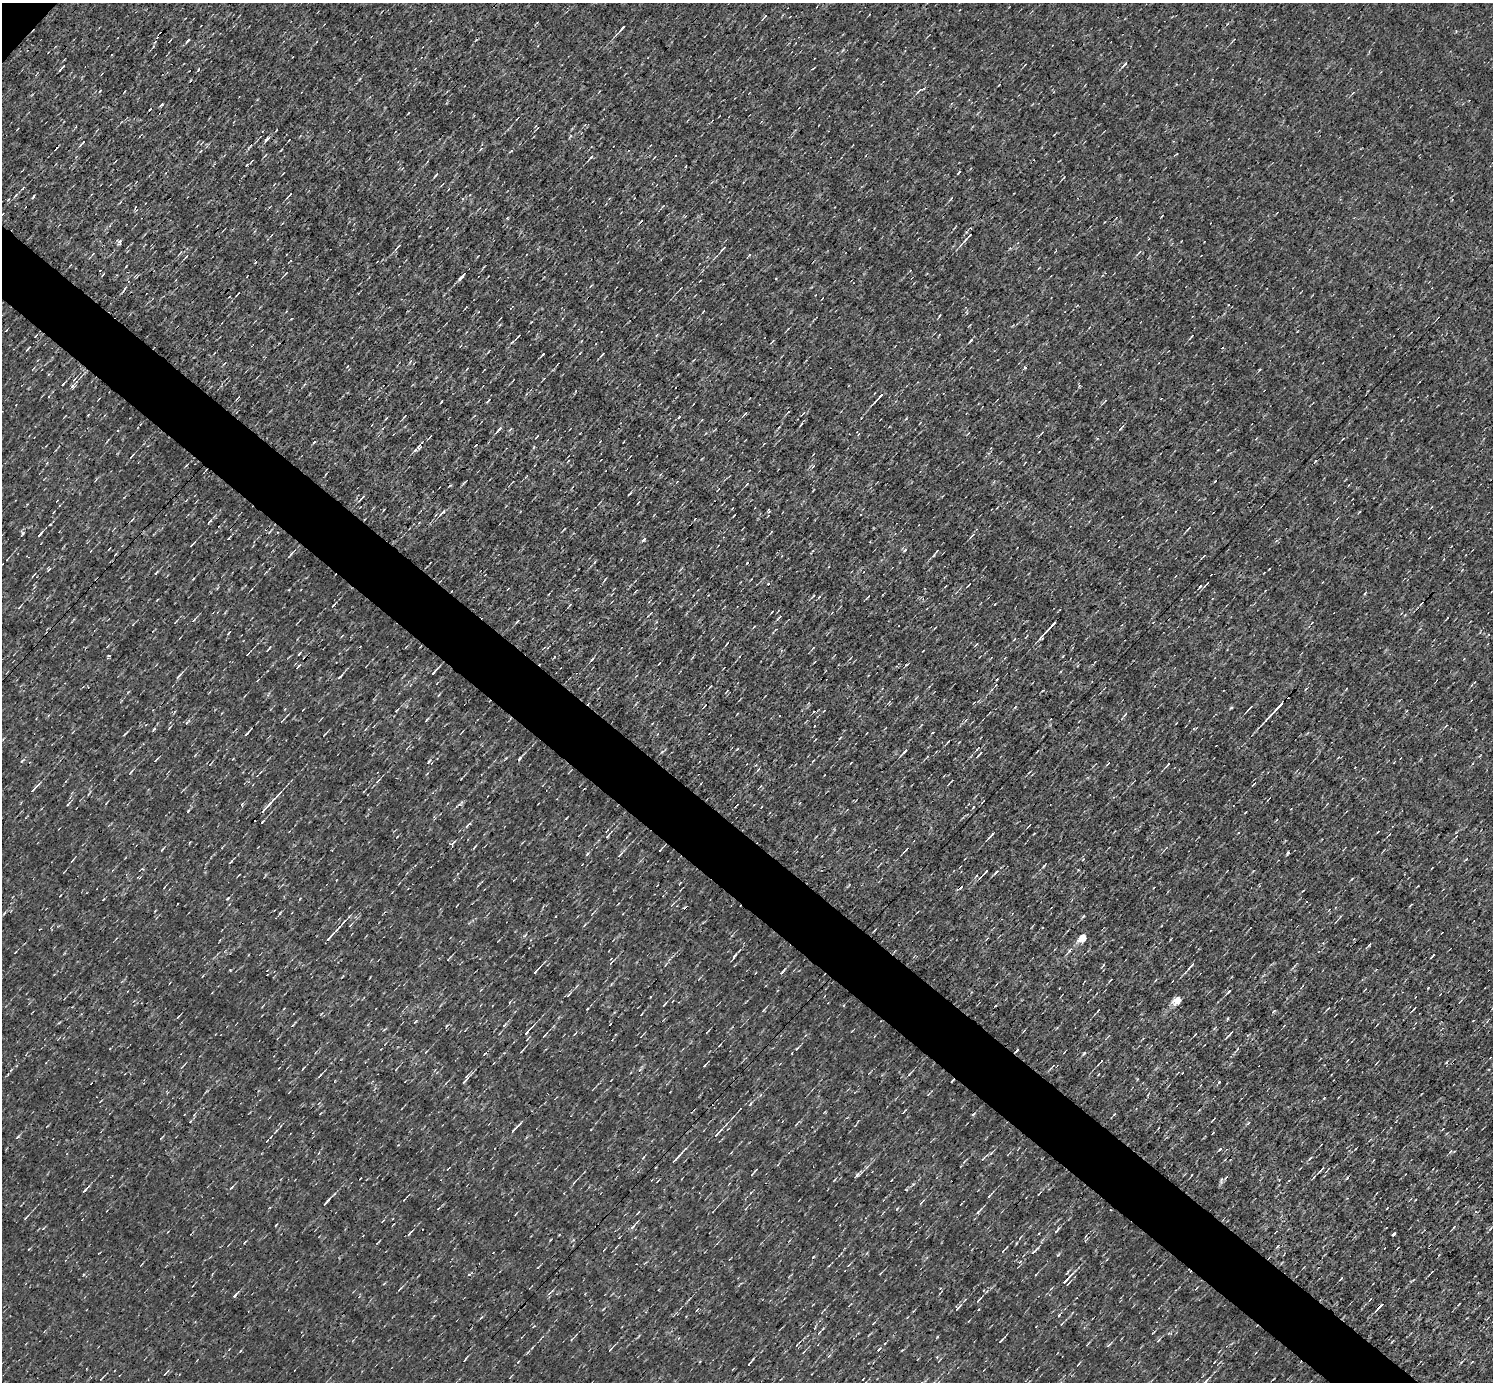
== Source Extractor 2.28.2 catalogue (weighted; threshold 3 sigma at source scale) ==
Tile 6 of 4 x 4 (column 2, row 2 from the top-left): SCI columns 1491-2981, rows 3056-4435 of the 5962 x 5967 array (HDU 1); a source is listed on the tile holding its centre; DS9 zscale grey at full resolution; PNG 1495 x 1384 px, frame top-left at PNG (2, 3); no overlay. Shown black and unused: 5% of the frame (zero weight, under 3 of 4 exposures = <1% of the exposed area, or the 3 px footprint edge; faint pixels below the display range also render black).
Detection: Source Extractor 2.28.2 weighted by HDU 2 'WHT'; one run over the whole footprint, this tile lists its part. Background 8.55e-04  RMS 0.047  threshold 0.212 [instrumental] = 3 sigma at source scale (4.5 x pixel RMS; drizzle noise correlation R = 1.50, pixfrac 1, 0.05/0.05 arcsec/px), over >= 5 px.
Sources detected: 324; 6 cosmic-ray / hot-pixel residue — not listed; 1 inside a brighter listed object's ellipse — not listed separately; the other 317 listed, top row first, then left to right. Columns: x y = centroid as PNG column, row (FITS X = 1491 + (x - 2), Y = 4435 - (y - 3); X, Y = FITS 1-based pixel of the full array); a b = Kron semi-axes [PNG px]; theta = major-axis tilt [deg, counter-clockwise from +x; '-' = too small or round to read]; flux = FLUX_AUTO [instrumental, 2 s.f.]
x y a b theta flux
765 16 8 3 51 6.5
622 28 10 3 48 12
188 41 7 3 47 8.2
1125 64 6 3 45 9.7
62 67 8 3 40 8.2
100 91 4 2 - 3.8
919 91 11 3 50 12
124 92 3 2 - 3.2
161 105 6 3 19 5.4
538 128 3 3 - 3.7
570 136 7 2 50 4.9
268 138 7 3 80 9.6
289 140 3 2 - 3.4
82 143 10 3 47 7.7
590 158 11 2 48 9.4
436 175 7 2 45 4.9
1063 178 4 2 - 3.7
470 194 4 3 - 3.9
16 195 8 3 46 8
289 195 9 2 50 6
33 197 5 3 - 5.3
951 198 6 2 47 5.3
1162 216 3 2 - 3.6
967 238 20 3 47 17
120 242 4 4 - 21
398 246 9 3 46 9.5
723 249 8 3 45 8
1139 252 6 3 52 5.1
93 254 5 3 - 4.4
749 255 5 3 - 5.3
186 257 7 3 52 6.4
285 274 5 2 - 4.6
462 276 13 4 48 17
125 288 7 3 54 7.7
238 293 4 2 - 5.8
815 295 3 2 - 2.6
518 336 4 2 - 5.1
1191 336 5 2 - 5.4
971 340 6 3 43 7.9
27 349 6 2 47 6
580 353 4 2 - 3.4
543 354 4 2 - 6.3
602 354 6 3 48 6.8
1024 368 3 3 - 19
74 379 5 3 - 5.5
63 384 6 2 45 5.9
73 386 7 5 37 13
49 396 3 2 - 3.3
880 397 12 2 47 18
489 400 5 3 - 5.5
1105 401 7 3 46 5
788 412 5 2 - 3.8
745 413 5 3 - 6.1
404 417 6 3 54 5.2
801 424 6 3 54 5.8
499 429 9 2 55 9.6
1042 433 7 2 46 4.7
1097 438 4 3 - 4.2
600 441 3 2 - 3
314 442 4 3 - 7.3
420 445 14 5 57 21
131 457 6 2 49 6.1
601 460 3 2 - 3
568 461 4 2 - 3.5
747 484 5 3 - 5.4
449 486 5 2 - 4.7
813 490 4 2 - 3.2
630 494 6 3 35 4.9
362 498 11 3 46 10
769 511 7 3 -88 5.8
442 512 10 3 48 12
734 515 4 2 - 4.5
209 522 10 4 54 9
1188 528 6 3 42 5.7
40 534 9 3 48 11
972 535 9 3 44 9.4
643 540 6 3 44 9
192 544 6 2 42 5.9
904 550 6 4 25 7.4
937 551 4 3 - 5.3
291 553 6 4 44 7.5
27 556 3 2 - 3.3
1462 570 5 3 - 3.7
156 573 7 2 50 5.9
33 576 7 2 50 4.9
1175 576 4 2 - 3
1207 583 5 2 - 3.7
969 585 7 2 45 4.4
251 589 4 2 - 3.7
508 589 3 2 - 3.7
813 596 5 3 - 4.4
819 597 5 3 - 5.2
868 597 7 2 40 5.3
995 604 3 2 - 3.3
570 605 5 2 - 4.6
333 606 6 2 49 6.3
19 607 7 2 44 5.4
772 612 3 2 - 3.9
778 618 10 2 44 7.4
1447 618 4 2 - 4
194 620 6 3 53 5.7
517 621 7 3 45 5
175 622 5 2 - 4.1
754 627 5 2 - 4.4
935 628 5 2 - 3.3
1049 628 24 3 48 41
228 633 4 3 - 4.6
1014 639 4 2 - 3.5
727 644 5 2 - 6.1
976 644 6 2 45 3.8
269 648 8 2 53 4.8
813 648 4 3 - 3.9
299 653 5 3 - 6.1
247 654 5 2 - 5
109 656 4 3 - 9.9
1063 656 4 2 - 3.8
592 659 7 4 44 8.6
659 663 3 2 - 4.9
298 667 7 3 49 8.5
434 672 8 2 50 17
178 676 11 4 48 11
340 676 9 3 41 9.4
636 676 3 3 - 3.2
996 685 4 3 - 3.7
1346 689 4 2 - 3.2
727 691 3 2 - 3.3
705 705 5 3 - 3.3
1249 708 13 3 45 12
1276 709 26 2 47 50
396 710 5 3 - 4.9
1125 714 7 4 60 7.8
779 716 2 2 - 3.1
426 720 7 3 46 6
282 721 5 3 - 3.7
187 722 9 3 42 8.2
170 727 5 3 - 4.4
247 733 13 3 48 11
932 733 3 2 - 3.4
125 734 6 3 51 5.3
840 738 5 3 - 4.3
948 742 4 2 - 5.9
978 748 8 3 46 8.5
737 749 5 3 - 4.7
662 752 5 3 - 5.6
904 752 8 2 47 12
980 754 8 2 46 8.1
233 759 4 3 - 3.3
519 759 6 4 55 9.7
156 760 6 2 48 7.6
429 761 8 4 53 10
813 761 4 2 - 3.1
1108 764 8 2 45 4.8
1167 765 10 3 48 7.9
758 770 7 2 45 5.2
131 772 7 3 51 7
378 781 7 3 46 6.6
951 781 7 2 49 5.9
701 783 4 2 - 3
1254 784 5 2 - 5.1
34 789 14 3 47 16
89 794 8 2 54 5.4
983 801 3 2 - 3.4
106 803 5 2 - 4
461 803 11 3 41 10
68 804 8 3 49 7.2
268 805 35 3 47 55
974 807 3 3 - 29
188 811 4 3 - 4.1
1245 812 4 2 - 3.5
263 821 4 2 - 4.7
1029 825 5 2 - 4.2
1378 832 4 2 - 3.3
1034 833 3 2 - 4.2
991 835 10 2 46 13
608 836 10 3 48 7.5
397 837 5 3 - 3.6
475 847 7 2 46 5.9
162 849 6 3 39 5.4
906 849 6 2 49 8.5
660 850 6 2 49 5.3
1288 853 7 2 74 6.4
620 854 11 3 46 9.5
1466 859 5 3 - 4
72 861 6 3 48 5.4
230 862 7 3 41 6.5
1044 865 7 3 53 6.3
986 872 5 2 - 6
996 872 9 4 43 13
976 876 5 3 - 6.4
228 898 5 3 - 5.4
4 913 8 3 46 7.3
280 913 5 3 - 4.3
1340 917 7 3 45 6
584 925 5 3 - 4.5
330 937 12 2 48 27
1082 937 5 5 - 170
1171 939 4 2 - 3.4
1369 945 6 3 54 7.2
529 948 2 2 - 3.5
1069 951 16 4 48 16
15 952 3 2 - 3.3
735 955 7 3 57 7.7
1433 956 6 2 49 6.8
449 959 9 2 45 5.7
611 963 8 3 55 7.5
1190 966 13 3 48 14
783 970 12 2 45 8.4
536 971 13 3 49 11
267 975 3 2 - 2.9
1110 980 4 2 - 4
1229 992 6 3 39 7.7
569 994 8 3 49 8.6
1178 1000 6 5 - 130
664 1004 5 2 - 6.1
1328 1008 6 2 44 3.9
587 1009 3 2 - 4.4
1414 1009 4 2 - 5.1
1098 1011 3 2 - 4.3
321 1014 5 3 - 4.4
641 1014 5 2 - 4.4
178 1017 6 3 52 4.6
1473 1020 3 2 - 3
527 1032 13 3 49 16
707 1032 6 2 47 4.5
575 1034 6 2 50 4.7
1195 1034 4 2 - 3
1229 1034 17 2 47 9.6
545 1035 8 2 48 6.6
1248 1035 5 3 - 4.5
527 1039 6 2 45 3.7
719 1045 5 2 - 4.1
797 1049 7 3 40 6.6
1016 1050 5 2 - 7.4
521 1051 6 2 40 4.9
792 1053 3 2 - 4
1084 1053 5 3 - 6.8
484 1054 4 2 - 3.9
1100 1062 7 2 49 6.9
494 1063 4 2 - 3.6
705 1065 5 3 - 4.5
303 1068 6 2 45 4.6
910 1074 7 3 56 6.1
1098 1074 4 2 - 3.9
320 1075 8 2 43 8.3
465 1080 14 4 54 19
952 1081 5 2 - 7.5
1421 1094 3 2 - 2.7
750 1104 5 4 - 7.8
904 1111 7 2 46 4.7
973 1114 7 3 37 6.8
1114 1114 5 3 - 6.3
1213 1119 6 2 45 4.7
1248 1123 6 3 45 5.6
514 1130 12 3 48 18
717 1133 14 4 45 19
1213 1133 3 2 - 3.6
18 1136 6 3 37 5.9
161 1138 4 2 - 3.7
267 1141 3 2 - 5.8
1450 1152 6 4 58 6.6
991 1153 6 3 44 7.1
678 1157 21 3 47 26
448 1169 4 2 - 3.3
1321 1169 11 3 47 9.4
753 1173 10 2 50 6.5
857 1175 6 5 - 10
1191 1175 4 2 - 2.9
834 1180 4 3 - 4.2
574 1182 8 3 48 7.4
232 1187 7 3 36 6.8
85 1190 10 3 46 13
1039 1194 4 2 - 4
989 1195 8 2 48 7.6
326 1202 12 3 49 14
921 1202 10 3 51 7.5
438 1208 4 2 - 3.5
1387 1208 3 2 - 3.7
978 1212 11 3 44 11
26 1217 7 3 42 6.2
276 1225 4 2 - 3.6
633 1226 15 4 48 15
1454 1227 6 2 46 6.6
1057 1230 10 3 48 9.8
409 1233 9 3 52 8.1
1039 1233 3 2 - 3.4
1394 1234 4 2 - 9.7
245 1242 4 2 - 3.8
378 1242 6 2 44 4.5
1277 1246 6 3 51 7.1
1004 1250 11 3 46 8.2
1034 1251 12 3 45 14
813 1257 4 3 - 3.6
469 1275 4 3 - 5.4
1341 1278 5 2 - 5.2
1067 1279 19 3 47 21
1068 1284 8 2 46 6.1
400 1289 7 3 44 6.5
235 1295 8 3 49 10
979 1300 7 3 49 7.6
1380 1306 13 3 45 20
958 1308 12 4 49 15
1059 1315 7 3 53 8.4
1036 1326 3 2 - 2.5
819 1333 6 3 53 6.5
572 1339 6 3 52 6.2
1001 1340 8 2 45 8.4
1109 1345 9 3 43 8.3
879 1349 5 3 - 7.4
610 1350 8 3 50 6.1
1255 1353 4 2 - 3.4
829 1356 7 3 52 6.7
750 1362 11 3 51 9.2
1472 1362 4 2 - 3.3
1078 1364 6 2 45 4.3
165 1374 4 2 - 3.4
101 1379 6 2 45 4.9
1205 1382 7 3 47 12
Overlapping masked pixels (flux is a lower limit): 4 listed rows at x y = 1016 1050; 952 1081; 753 1173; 1380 1306
Isophote crosses this tile's border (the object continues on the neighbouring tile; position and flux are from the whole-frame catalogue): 1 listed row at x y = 1205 1382
Unlisted compact peaks at least as high as the median listed source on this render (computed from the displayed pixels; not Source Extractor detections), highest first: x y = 1219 1082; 230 970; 1220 1149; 154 729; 1058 1255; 1221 1182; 587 854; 1083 916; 913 1184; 511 151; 1310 1158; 524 936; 291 319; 1079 386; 1269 569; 958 173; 554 657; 240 1351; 1015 707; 518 1362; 1352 879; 49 569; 506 758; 84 1274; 504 1025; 650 997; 566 818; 481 1317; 550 1240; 538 1267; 398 1145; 190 1121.